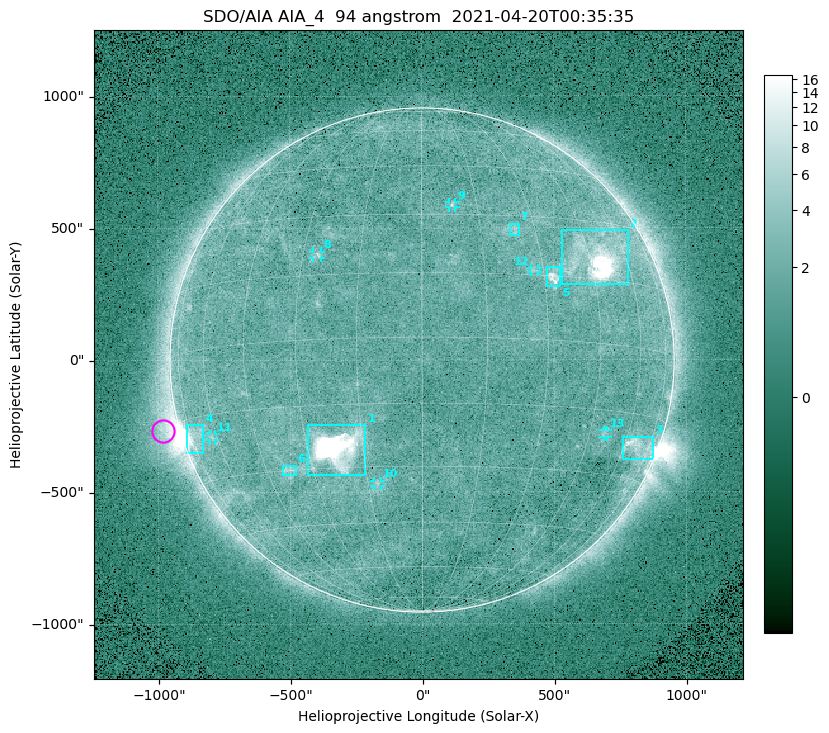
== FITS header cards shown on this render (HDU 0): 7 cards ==
TELESCOP= 'SDO/AIA '
INSTRUME= 'AIA_4   '
WAVELNTH=                   94
WAVEUNIT= 'angstrom'
DATE-OBS= '2021-04-20T00:35:35.12'
CTYPE1  = 'HPLN-TAN'
CTYPE2  = 'HPLT-TAN'

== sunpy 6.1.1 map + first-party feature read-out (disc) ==
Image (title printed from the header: SDO/AIA AIA_4  94 angstrom  2021-04-20T00:35:35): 512 x 512 px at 4.8 arcsec/px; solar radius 955 arcsec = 199 px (full disc in frame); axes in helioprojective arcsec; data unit not stated in the header (colour bar unlabelled)
Orientation: roll -0.137 deg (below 1 deg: not rotated)
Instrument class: DISC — disc imager (sunpy class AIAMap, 94 A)
Bright regions (active regions / flare kernels): reference = the median radial profile (limb darkening/brightening removed); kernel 5 px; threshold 5 sigma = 2.41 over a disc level ~1.72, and >= 1.15x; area >= 9 px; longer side >= 5 px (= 24 arcsec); searched inside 0.97 R_sun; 13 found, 13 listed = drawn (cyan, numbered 1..; 6 of them under ~33 arcsec drawn as corner ticks so the feature stays visible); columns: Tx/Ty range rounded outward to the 10 arcsec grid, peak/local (2 s.f.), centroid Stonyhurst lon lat
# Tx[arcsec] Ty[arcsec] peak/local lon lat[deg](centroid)
1 -430..-210 -440..-240 355 -22 -25
2 530..780 280..490 30 +48 +20
3 760..880 -380..-290 4.8 +67 -22
4 -900..-830 -350..-240 7.4 -73 -19
5 470..530 280..350 5.8 +33 +15
6 -530..-480 -440..-400 3 -37 -30
7 330..370 470..520 3 +24 +26
8 -410..-380 390..410 3.1 -26 +20
9 100..130 580..600 3.1 +8 +33
10 -180..-160 -480..-450 2.8 -12 -34
11 -810..-780 -300..-280 2.6 -62 -20
12 410..440 330..350 2.6 +28 +16
13 680..700 -290..-260 2.6 +50 -20
Off-limb structures (1.02-1.3 R_sun): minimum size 50 px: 6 found; the strongest spans PA ~90..115 deg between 1.02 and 1.21 R_sun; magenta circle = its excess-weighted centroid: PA ~105 deg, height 1.06 R_sun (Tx ~-980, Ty ~-270 arcsec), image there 4.5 x the reference